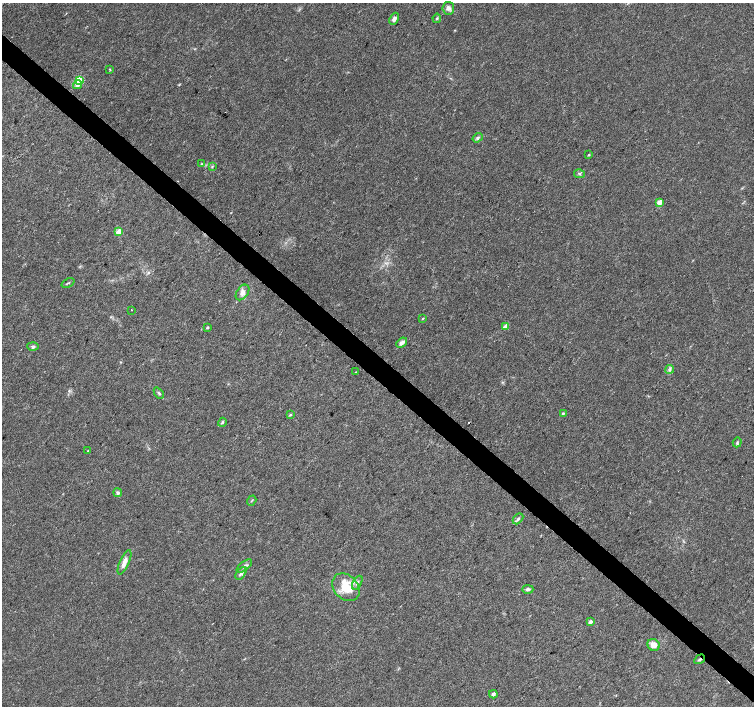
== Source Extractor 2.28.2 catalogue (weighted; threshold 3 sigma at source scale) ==
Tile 6 of 4 x 4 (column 2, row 2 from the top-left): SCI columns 1505-3007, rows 2982-4388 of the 6021 x 6027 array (HDU 1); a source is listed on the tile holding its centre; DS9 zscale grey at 2 x 2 block average (1 PNG px = mean of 2 x 2 image px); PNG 756 x 708 px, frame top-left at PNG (2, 3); each listed source drawn as its Kron ellipse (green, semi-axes under 4 px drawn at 4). Shown black and unused: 4% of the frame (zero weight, under 3 of 4 exposures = <1% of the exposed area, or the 3 px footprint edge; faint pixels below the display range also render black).
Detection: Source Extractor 2.28.2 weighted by HDU 2 'WHT'; one run over the whole footprint, this tile lists its part. Background 0.026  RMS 0.0034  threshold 0.0153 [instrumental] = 3 sigma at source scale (4.5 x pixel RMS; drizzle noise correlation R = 1.50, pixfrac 1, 0.0396/0.0396 arcsec/px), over >= 5 px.
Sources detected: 46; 3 cosmic-ray / hot-pixel residue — neither listed nor drawn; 1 inside a brighter listed object's ellipse — not listed separately; the other 42 listed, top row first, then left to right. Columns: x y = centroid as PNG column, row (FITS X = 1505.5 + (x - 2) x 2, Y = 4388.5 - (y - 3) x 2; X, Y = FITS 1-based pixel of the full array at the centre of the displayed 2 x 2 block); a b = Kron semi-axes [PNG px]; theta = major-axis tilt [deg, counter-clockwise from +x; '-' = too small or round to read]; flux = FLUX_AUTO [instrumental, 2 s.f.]
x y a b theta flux
448 8 6 6 - 3.2
437 18 4 3 - 0.86
394 19 6 4 67 3.3
110 69 4 2 - 0.52
79 80 3 3 - 51
77 85 4 3 - 3.1
478 138 5 4 - 1.6
589 155 3 2 - 0.81
202 164 3 3 - 0.7
212 166 3 2 - 0.59
579 174 5 3 - 1.1
660 202 3 2 - 14
119 231 3 2 - 17
68 283 7 2 24 0.9
242 292 9 5 54 4.2
132 310 2 2 - 0.67
423 318 3 2 - 0.55
207 327 2 2 - 1.5
505 327 3 2 - 12
402 343 6 3 42 4
33 347 5 4 - 1.7
670 369 4 2 - 1.2
356 372 2 2 - 0.31
159 393 6 3 -49 1.3
563 413 4 3 - 0.96
290 415 3 3 - 0.79
222 422 4 3 - 1.3
737 442 5 3 - 1.1
88 451 2 2 - 1.5
118 493 4 4 - 1.6
252 501 5 2 - 0.64
518 519 6 3 48 1.6
124 562 13 4 66 6.2
244 566 9 3 37 2
241 573 7 4 52 2.4
357 583 7 4 61 2.5
346 587 15 12 -47 21
528 589 5 4 - 1.7
590 622 2 2 - 3.8
654 645 6 5 - 6.3
700 659 6 3 31 1.2
493 694 4 4 - 1.8
Overlapping masked pixels (flux is a lower limit): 1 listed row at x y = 700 659